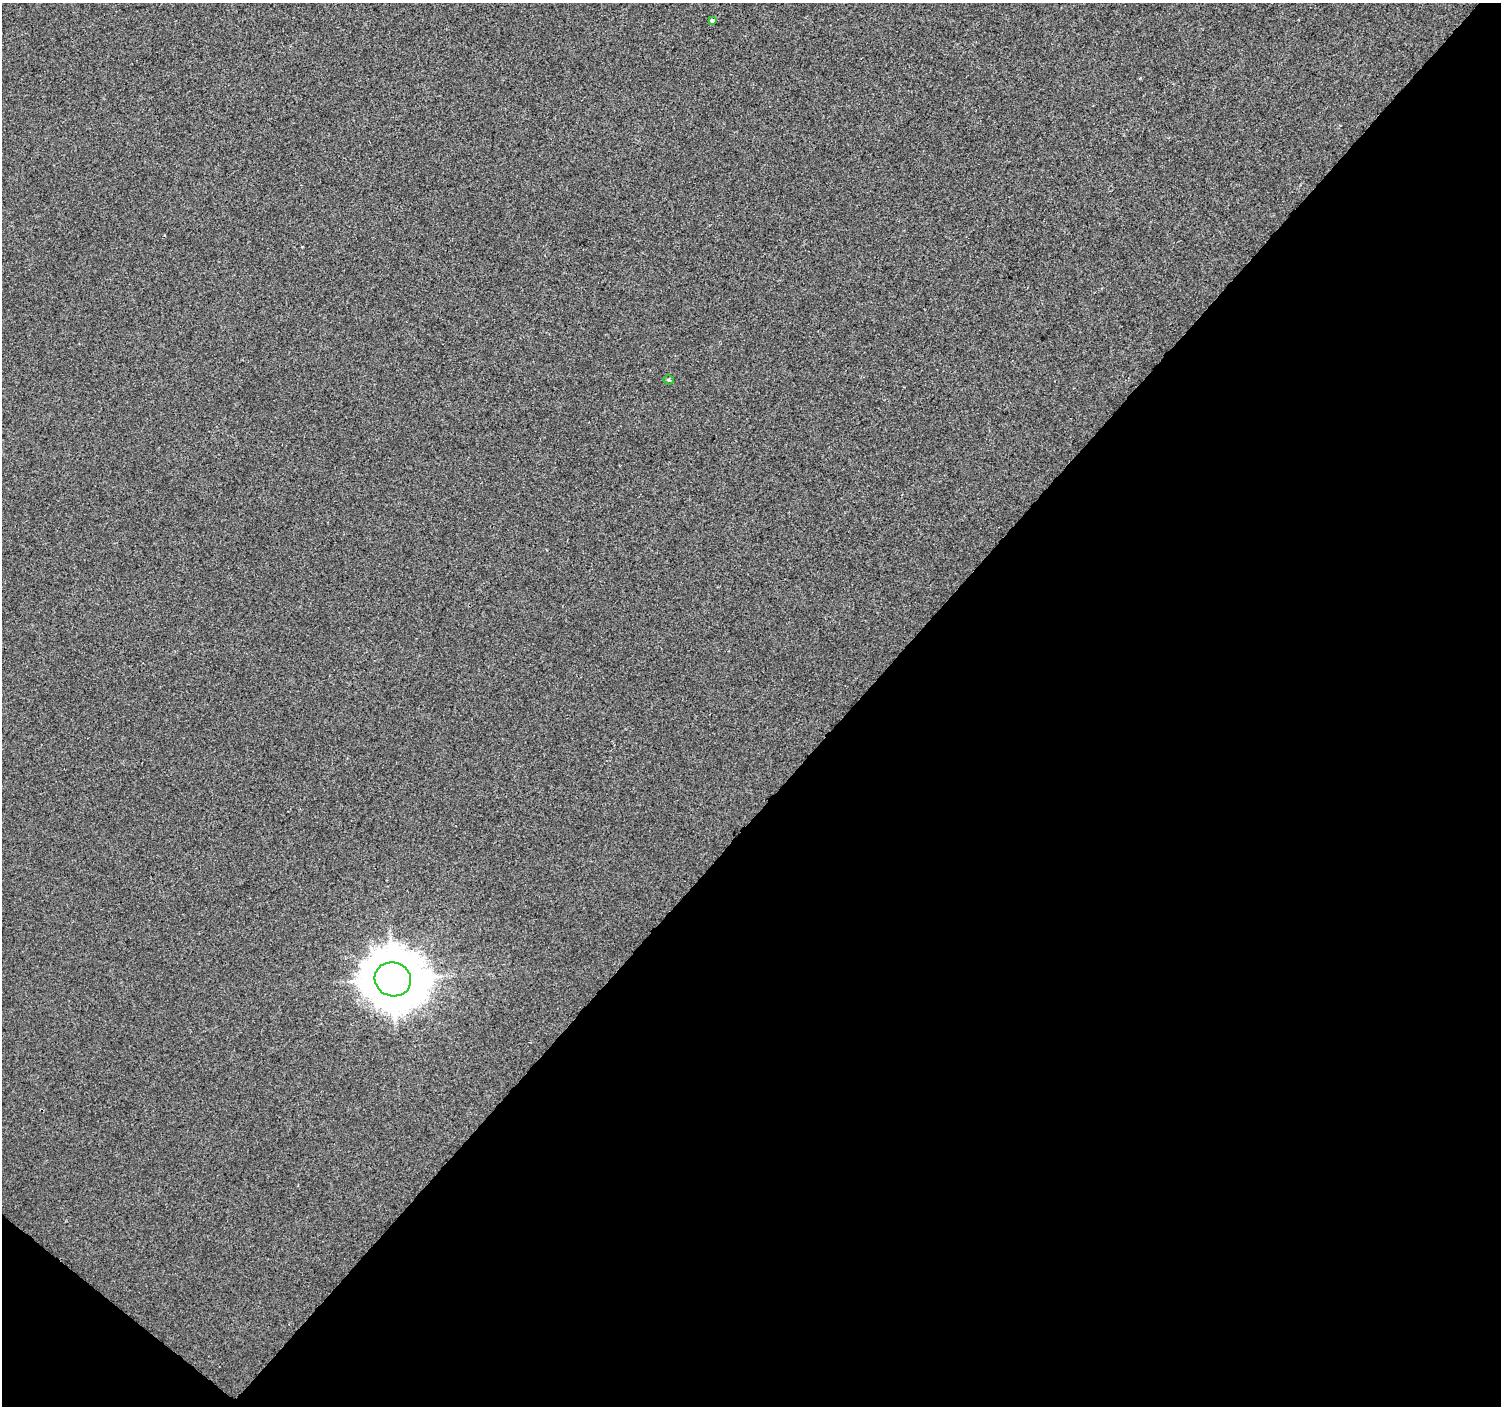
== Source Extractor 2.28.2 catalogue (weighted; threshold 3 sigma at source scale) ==
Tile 15 of 4 x 4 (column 3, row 4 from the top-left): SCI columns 3000-4498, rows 176-1579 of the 6010 x 6031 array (HDU 1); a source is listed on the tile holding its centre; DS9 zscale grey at full resolution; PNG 1503 x 1408 px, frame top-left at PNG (2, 3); each listed source drawn as its Kron ellipse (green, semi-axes under 4 px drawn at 4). Shown black and unused: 44% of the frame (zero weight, under 2 of 3 exposures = <1% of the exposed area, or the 3 px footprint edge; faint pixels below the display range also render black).
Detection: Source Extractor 2.28.2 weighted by HDU 2 'WHT'; one run over the whole footprint, this tile lists its part. Background 8.56e-04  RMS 0.0048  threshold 0.0217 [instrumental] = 3 sigma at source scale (4.5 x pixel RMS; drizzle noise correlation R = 1.50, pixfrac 1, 0.0396/0.0396 arcsec/px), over >= 5 px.
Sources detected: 3; all 3 listed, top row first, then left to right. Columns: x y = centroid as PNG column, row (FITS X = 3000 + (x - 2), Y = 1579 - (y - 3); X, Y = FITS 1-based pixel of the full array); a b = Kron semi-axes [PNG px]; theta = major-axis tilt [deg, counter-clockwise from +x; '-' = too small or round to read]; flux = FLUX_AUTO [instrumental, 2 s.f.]
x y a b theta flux
712 20 4 3 - 2.6
668 380 5 4 - 0.64
393 979 18 17 - 2400